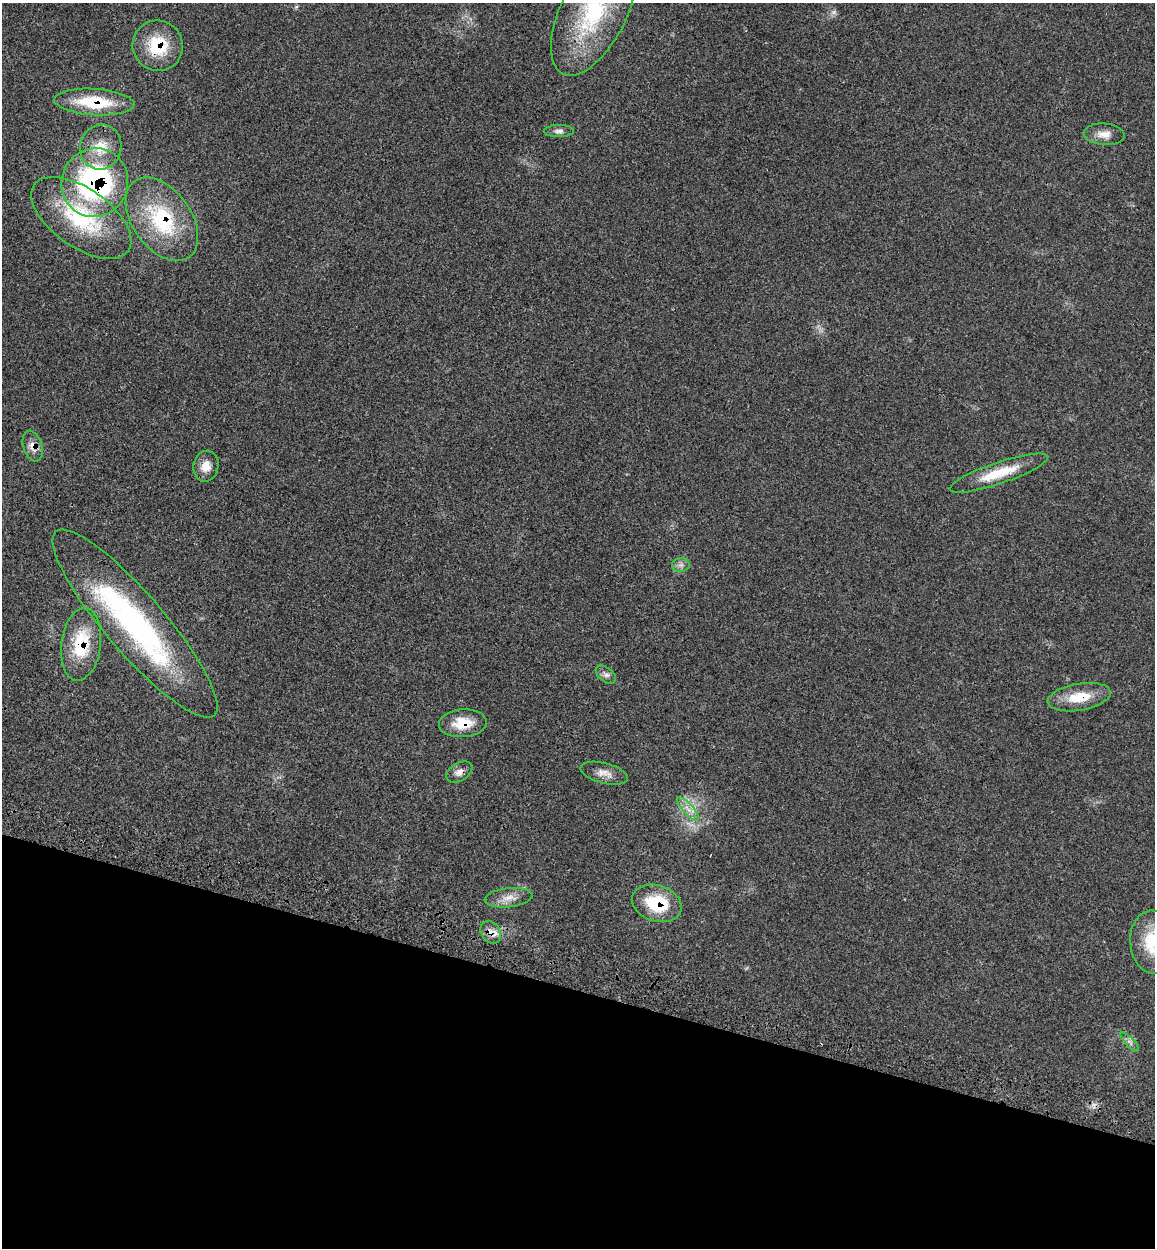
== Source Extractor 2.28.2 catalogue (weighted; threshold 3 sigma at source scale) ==
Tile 15 of 4 x 4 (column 3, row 4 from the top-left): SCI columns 2633-3785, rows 91-1336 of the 5150 x 5164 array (HDU 1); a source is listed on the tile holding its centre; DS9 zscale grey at full resolution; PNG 1157 x 1250 px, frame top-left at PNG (2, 3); each listed source drawn as its Kron ellipse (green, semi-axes under 4 px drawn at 4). Shown black and unused: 21% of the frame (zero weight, under 3 of 4 exposures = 8% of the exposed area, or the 3 px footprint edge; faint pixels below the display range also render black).
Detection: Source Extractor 2.28.2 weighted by HDU 2 'WHT'; one run over the whole footprint, this tile lists its part. Background 0.0213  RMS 0.0033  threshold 0.0149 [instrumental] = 3 sigma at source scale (4.5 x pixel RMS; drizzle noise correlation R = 1.50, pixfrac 1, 0.05/0.05 arcsec/px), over >= 5 px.
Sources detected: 28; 1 too faint to see at this stretch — neither listed nor drawn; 1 inside a brighter listed object's ellipse — not listed separately; the other 26 listed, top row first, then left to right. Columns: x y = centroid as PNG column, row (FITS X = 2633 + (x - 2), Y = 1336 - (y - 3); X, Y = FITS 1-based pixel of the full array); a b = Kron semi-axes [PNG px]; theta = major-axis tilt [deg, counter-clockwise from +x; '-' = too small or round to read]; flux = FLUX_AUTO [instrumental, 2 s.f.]
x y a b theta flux
594 11 70 33 64 40
158 46 25 25 - 15
94 102 40 13 -4 16
559 131 15 6 0 1.4
1104 134 20 10 -4 3.5
101 147 23 20 74 7.7
95 182 34 33 - 70
81 218 58 29 -35 31
162 219 47 29 -54 29
33 446 16 9 -72 2.9
206 466 15 12 78 3.8
999 473 52 10 19 11
681 565 9 7 0 1.3
135 624 121 29 -49 77
81 644 37 20 83 16
606 675 11 7 -38 1.4
1079 697 32 13 10 9.3
463 723 24 14 4 8.1
459 772 14 9 30 2.1
604 773 24 10 -14 3.2
688 809 15 5 -48 2.3
509 898 24 9 6 3.7
657 903 25 18 -18 16
491 932 12 9 -56 2.6
1153 942 32 23 -84 15
1130 1042 12 4 -46 1.1
Overlapping masked pixels (flux is a lower limit): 11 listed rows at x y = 158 46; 94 102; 95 182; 162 219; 33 446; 81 644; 1079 697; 463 723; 459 772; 657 903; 491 932
Isophote crosses this tile's border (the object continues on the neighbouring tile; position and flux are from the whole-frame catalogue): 2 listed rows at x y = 594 11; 1153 942